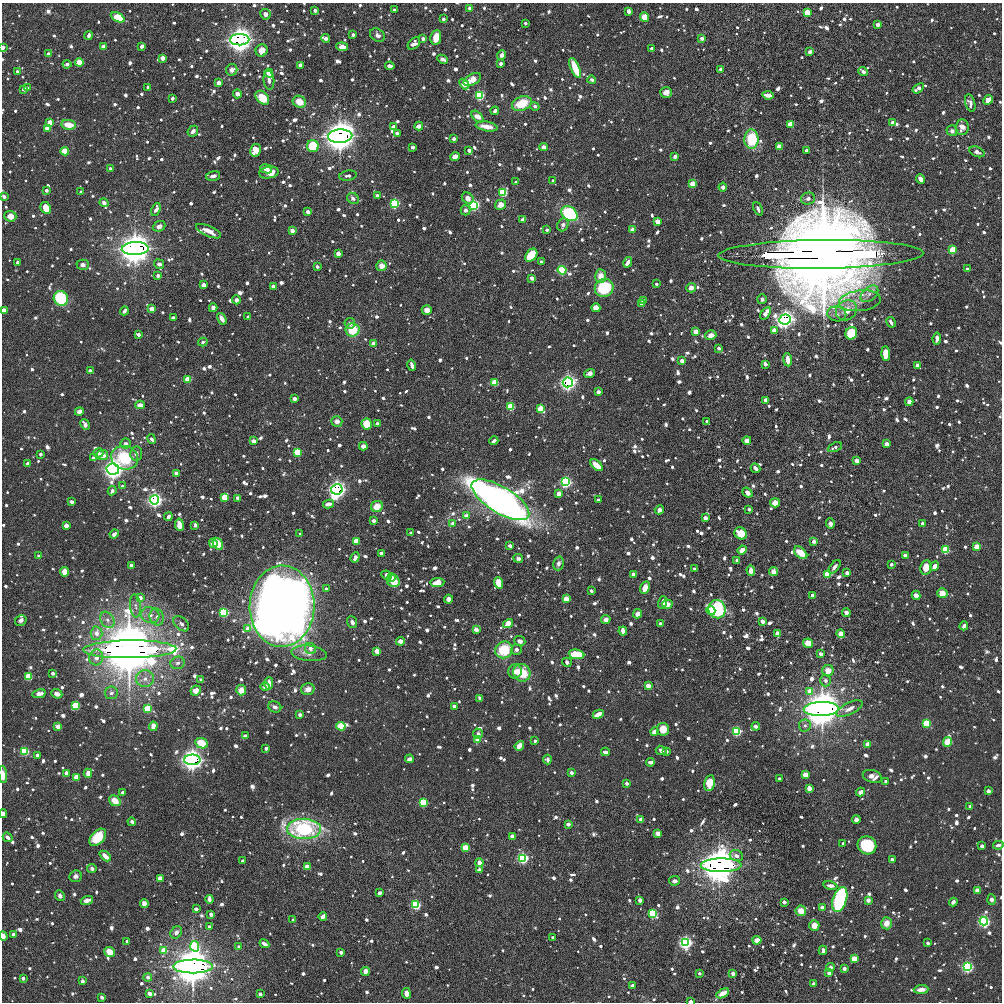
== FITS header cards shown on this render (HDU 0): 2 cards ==
NAXIS1  =                 1000 / length of data axis 1
NAXIS2  =                 1000 / length of data axis 2

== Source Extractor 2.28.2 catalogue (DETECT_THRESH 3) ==
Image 1000 x 1000 px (HDU 0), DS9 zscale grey, 1 PNG px = 1 image px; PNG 1004 x 1004 px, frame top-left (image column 1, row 1000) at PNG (2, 3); each listed source drawn as its Kron ellipse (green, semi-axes under 4 px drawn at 4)
Background 4.52e-05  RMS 0.0017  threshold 0.00513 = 3 sigma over >= 5 px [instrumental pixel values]
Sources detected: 1353; of the 1353, the 500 brightest by FLUX_AUTO listed and drawn (853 fainter detections omitted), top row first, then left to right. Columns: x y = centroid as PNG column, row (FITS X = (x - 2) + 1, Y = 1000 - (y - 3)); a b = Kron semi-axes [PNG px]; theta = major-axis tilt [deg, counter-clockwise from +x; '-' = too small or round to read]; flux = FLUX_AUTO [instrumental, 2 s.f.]
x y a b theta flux
470 8 3 3 - 1.3
315 10 4 3 - 0.93
394 10 3 3 - 0.58
628 11 4 3 - 0.67
807 13 4 4 - 5.8
265 14 5 5 - 0.49
118 17 7 4 -26 11
644 17 4 4 - 1.6
443 19 3 3 - 0.49
525 23 3 3 - 0.39
877 24 4 4 - 0.44
89 35 5 3 - 0.51
353 35 4 3 - 0.69
377 35 8 6 -34 0.46
436 37 7 5 82 1.3
326 38 4 3 - 0.37
702 38 3 3 - 0.79
423 39 4 3 - 0.4
240 40 9 5 2 340
414 43 7 5 42 0.66
142 46 4 3 - 0.42
3 47 4 3 - 0.48
103 47 3 3 - 2.4
342 47 6 4 -7 0.77
652 48 3 3 - 0.43
262 50 6 6 - 1.1
810 52 4 3 - 0.6
48 53 4 3 - 0.49
502 55 5 4 - 0.67
162 58 3 3 - 2
443 59 6 4 -24 0.37
79 62 4 4 - 2.8
67 64 4 3 - 0.58
501 64 3 3 - 0.43
301 65 3 3 - 1.9
390 66 5 3 - 0.57
575 68 11 4 -67 4.1
721 69 3 3 - 0.82
232 70 6 5 - 0.67
863 71 5 3 - 0.83
18 72 4 3 - 0.4
269 73 4 4 - 0.76
269 80 9 5 -85 0.49
472 80 9 5 30 1.6
592 80 4 4 - 0.39
219 83 3 3 - 1.9
464 84 6 4 -49 1.3
148 87 3 3 - 0.57
27 88 4 3 - 0.87
918 88 6 3 36 0.92
24 89 3 3 - 0.69
666 92 6 5 - 0.76
237 94 4 4 - 0.47
479 95 4 4 - 22
768 95 5 3 - 0.96
172 98 3 3 - 0.65
262 98 8 5 -46 2.8
988 100 5 4 - 1.3
299 102 7 6 - 1.7
970 103 9 5 -76 0.5
522 104 10 7 21 3.1
535 106 5 4 - 0.44
495 111 4 3 - 0.42
478 117 7 4 -45 1.3
50 122 4 3 - 3.4
892 122 4 3 - 0.67
790 124 4 3 - 5.5
69 125 7 4 -8 1.7
419 126 4 3 - 0.8
487 126 11 4 -11 1.4
393 127 4 3 - 0.57
962 127 8 6 84 0.85
47 128 3 3 - 2.8
193 131 6 5 - 0.49
952 131 5 5 - 0.52
397 133 3 3 - 0.89
340 136 12 6 3 500
454 139 3 3 - 0.79
751 139 10 7 89 4.7
313 146 6 6 - 4
412 147 3 3 - 0.8
543 147 4 4 - 0.53
779 147 4 3 - 3.4
255 150 6 5 - 2.1
469 150 4 3 - 0.74
65 151 4 3 - 6.5
807 151 3 3 - 1.1
977 152 8 5 -23 0.48
455 157 5 4 - 1.3
675 157 4 3 - 0.48
110 168 3 3 - 0.46
266 169 6 4 -9 0.85
269 173 10 6 9 1.2
213 176 7 4 15 0.42
348 176 9 5 10 0.44
921 179 5 4 - 0.74
553 181 3 3 - 0.61
516 182 4 3 - 0.54
693 184 4 3 - 7.3
723 187 4 4 - 0.49
46 190 3 3 - 0.65
81 192 3 3 - 1
503 192 4 4 - 14
4 196 4 3 - 0.56
377 196 4 3 - 0.41
353 198 6 5 - 0.5
468 198 6 5 - 0.69
808 199 7 6 - 0.44
104 203 5 4 - 0.41
394 203 4 4 - 28
474 205 4 4 - 30
500 205 6 5 - 0.92
46 208 6 5 - 2
156 209 7 4 67 0.6
758 209 7 4 -66 0.44
465 210 5 5 - 0.38
308 212 4 3 - 0.58
569 214 9 6 -38 8.2
10 216 6 5 - 1.4
522 220 4 3 - 0.45
657 221 4 3 - 2.4
563 225 6 5 - 0.46
159 226 6 5 - 0.66
547 230 3 3 - 0.39
632 230 4 3 - 2.1
209 231 13 5 -24 1.1
292 231 3 3 - 1.2
135 249 13 6 2 560
953 250 4 4 - 7.1
338 253 4 4 - 0.61
821 254 102 14 1 5100
531 255 7 5 52 5.5
17 262 3 3 - 0.46
541 262 3 3 - 0.48
628 262 5 4 - 0.77
159 264 5 4 - 0.44
83 265 6 5 - 0.44
317 266 3 3 - 0.52
381 266 5 5 - 0.95
967 269 3 3 - 0.42
562 270 4 4 - 23
158 276 3 3 - 0.56
601 276 7 5 -87 1.2
532 278 4 3 - 0.7
656 284 3 3 - 0.46
203 285 3 3 - 1.6
273 287 4 3 - 0.7
604 288 9 9 - 5.9
691 288 5 4 - 0.82
869 294 10 6 40 0.61
61 298 7 7 - 7.7
762 299 5 5 - 0.38
236 300 4 4 - 0.38
643 300 4 3 - 0.48
860 301 21 10 7 1.5
642 304 4 3 - 0.75
213 308 4 4 - 0.69
596 308 4 4 - 1.1
152 309 3 3 - 2.4
4 310 3 3 - 1.9
427 310 5 4 - 0.8
846 310 11 9 35 1.7
124 311 4 3 - 0.38
765 313 7 4 55 1.3
837 314 9 7 -9 0.54
248 317 4 3 - 0.37
173 318 3 3 - 1.3
222 319 6 3 -61 0.81
785 319 6 5 - 140
891 322 5 3 - 0.46
350 323 5 5 - 0.42
353 330 7 6 - 3.3
774 330 4 3 - 1.6
696 332 4 3 - 2.8
851 333 6 5 - 4.1
138 334 4 3 - 0.74
711 335 6 4 14 0.89
937 338 6 4 83 0.53
203 342 5 4 - 0.44
373 343 3 3 - 1.3
719 348 3 3 - 0.53
886 353 7 4 -89 1.5
788 360 6 4 -83 1.1
682 361 4 3 - 0.68
765 364 4 3 - 0.81
412 365 6 3 -76 0.48
917 365 4 3 - 0.81
90 371 3 3 - 0.98
590 373 5 4 - 0.51
188 379 4 4 - 6.7
495 382 4 4 - 5.7
568 382 5 5 - 100
598 392 3 3 - 1
294 398 3 3 - 1.1
766 400 3 3 - 1.7
909 402 4 4 - 0.94
140 405 4 4 - 0.91
511 407 4 4 - 9.8
541 409 4 3 - 8.9
79 411 4 4 - 0.51
337 421 5 5 - 0.78
707 421 3 3 - 0.49
377 423 3 3 - 0.58
85 424 6 4 -60 0.62
367 424 5 5 - 2.8
152 439 5 4 - 0.37
747 440 4 4 - 0.49
253 441 3 3 - 1.7
494 441 4 3 - 0.38
126 443 5 5 - 0.37
886 444 3 3 - 2.2
363 446 4 4 - 0.5
835 447 7 4 22 0.42
297 452 4 4 - 9.6
98 453 5 5 - 0.38
136 453 7 6 - 0.55
40 454 3 3 - 0.51
103 455 5 5 - 0.98
94 458 4 3 - 0.57
125 458 14 11 -18 5.8
857 461 3 3 - 2
28 463 4 4 - 0.53
597 465 7 4 -39 1.6
755 468 5 3 - 0.43
113 469 6 5 - 190
176 473 3 3 - 1.5
566 482 4 4 - 37
122 486 3 3 - 0.42
337 489 5 5 - 140
112 491 5 4 - 0.38
747 493 6 4 -40 0.63
559 494 4 4 - 0.8
225 497 4 4 - 8.4
238 498 4 3 - 0.46
155 500 4 4 - 82
500 500 33 13 -31 120
598 500 3 3 - 0.52
71 502 4 3 - 0.54
775 503 5 4 - 0.65
328 504 5 4 - 0.72
377 506 6 5 - 1.4
749 509 3 3 - 0.41
659 510 5 4 - 0.48
466 516 4 3 - 0.92
168 517 4 3 - 0.37
705 518 3 3 - 1.5
373 521 3 3 - 0.69
453 523 4 4 - 0.86
830 524 5 4 - 0.38
922 524 3 3 - 0.4
66 525 3 3 - 2.2
179 525 6 4 -82 1
195 525 4 3 - 0.37
411 533 3 3 - 0.69
741 533 6 5 - 2.3
114 534 4 3 - 0.45
300 534 3 3 - 0.38
356 541 4 3 - 4.4
814 541 4 4 - 0.64
213 543 5 4 - 1
218 544 6 4 -58 1.9
510 546 4 3 - 0.49
977 547 4 3 - 5.1
742 550 5 4 - 0.87
945 550 4 4 - 13
381 553 3 3 - 0.53
801 553 8 5 -44 2.5
905 555 3 3 - 1.2
39 556 3 3 - 0.45
355 557 5 3 - 0.81
518 558 5 4 - 0.41
737 560 3 3 - 0.39
558 563 7 5 76 0.46
891 564 3 3 - 0.55
131 565 3 3 - 0.63
935 566 5 4 - 0.97
834 567 8 4 51 0.43
926 567 7 5 81 1.1
694 569 3 3 - 0.55
751 571 5 4 - 0.98
64 572 5 4 - 1.4
773 572 5 4 - 0.8
847 573 3 3 - 1.3
633 574 4 4 - 0.47
827 574 4 4 - 9.5
387 575 6 4 -26 0.51
391 577 4 3 - 0.37
393 581 6 6 - 1.8
437 582 7 4 8 1.6
498 583 6 4 -70 1.8
645 588 6 4 67 1
326 589 3 3 - 0.47
591 591 3 3 - 0.39
942 593 5 5 - 1.5
813 595 4 3 - 0.65
916 595 5 4 - 0.45
140 598 3 3 - 0.87
448 599 4 4 - 0.58
566 599 4 3 - 5.4
662 602 6 4 76 0.51
667 604 5 4 - 0.92
135 606 11 5 -84 0.48
282 606 40 32 88 210
717 609 9 8 - 11
711 611 4 3 - 0.65
224 613 4 4 - 22
846 613 4 3 - 0.71
637 614 5 4 - 0.53
150 615 9 8 - 0.76
157 617 8 7 - 0.56
606 619 4 4 - 0.6
21 620 6 5 - 0.4
107 620 9 6 -60 0.56
762 621 4 3 - 0.54
352 622 6 5 - 0.53
181 624 9 6 -44 0.39
508 624 5 4 - 5.1
660 624 3 3 - 1.1
964 626 4 3 - 0.45
248 628 4 4 - 1.5
476 629 4 4 - 0.74
623 631 4 3 - 1.1
96 633 6 6 - 1
777 633 4 3 - 2.2
841 634 4 4 - 0.93
400 641 4 4 - 0.78
520 641 5 4 - 0.42
808 643 5 4 - 1.7
310 648 6 5 - 0.72
130 649 46 9 1 2400
516 649 5 5 - 0.37
504 650 9 8 - 4.4
377 651 4 3 - 4.4
309 653 18 8 -6 1.2
577 654 8 5 -6 3.8
821 654 3 3 - 0.84
96 657 8 7 - 0.85
567 662 5 3 - 0.61
178 663 7 6 - 0.41
515 671 7 6 - 0.69
828 671 6 5 - 1.4
53 673 3 3 - 0.66
522 673 9 8 - 3.2
28 676 4 4 - 9.7
145 679 9 8 - 0.82
201 680 3 3 - 0.37
825 681 6 5 - 0.45
269 683 6 4 87 1.1
648 686 4 4 - 0.65
265 687 4 4 - 0.39
308 689 7 5 16 0.91
196 690 5 4 - 1.2
241 690 5 5 - 1.2
810 691 4 4 - 2.5
111 693 6 6 - 0.45
39 694 7 4 13 0.92
57 694 5 4 - 0.87
480 698 3 3 - 0.66
75 706 4 4 - 11
454 706 3 3 - 0.72
275 707 7 5 -25 0.53
148 709 4 4 - 9.4
821 709 17 7 2 740
849 709 14 6 26 0.86
598 714 6 4 25 1.5
300 715 3 3 - 0.9
927 723 4 4 - 11
805 725 6 6 - 0.42
58 726 4 4 - 0.69
153 726 5 4 - 1.1
341 726 4 4 - 13
756 726 4 3 - 0.48
663 729 6 6 - 1.4
736 731 4 4 - 25
655 732 4 4 - 0.87
478 734 5 5 - 0.37
245 736 4 3 - 0.48
478 739 4 4 - 3.6
535 741 3 3 - 0.45
948 742 5 4 - 7.9
202 743 7 5 -24 3.2
868 744 3 3 - 1.8
519 746 5 4 - 0.91
266 748 3 3 - 0.38
661 750 5 4 - 0.41
24 751 4 4 - 17
666 751 3 3 - 0.53
605 752 4 3 - 0.66
37 755 3 3 - 0.37
409 759 4 3 - 0.59
192 760 8 5 0 260
547 760 5 4 - 0.38
650 762 4 3 - 0.53
66 773 4 3 - 0.61
88 773 4 4 - 1.1
571 773 3 3 - 0.74
3 774 8 4 -84 0.97
805 775 4 3 - 4.5
872 776 10 6 -16 0.93
76 777 4 3 - 3.3
780 779 3 3 - 1.2
886 781 3 3 - 0.51
627 783 3 3 - 0.78
709 783 8 5 79 2.3
809 788 4 3 - 1.2
988 791 4 3 - 1.2
123 792 3 3 - 0.51
861 792 4 3 - 0.7
115 801 6 5 - 1.5
423 803 4 4 - 13
970 806 3 3 - 0.43
3 814 4 3 - 0.55
641 819 4 4 - 0.74
856 820 4 4 - 0.54
132 822 4 3 - 0.38
568 824 4 3 - 0.41
304 829 17 10 -1 15
658 833 4 3 - 2.6
512 836 3 3 - 1.6
8 837 5 4 - 0.54
98 837 10 6 47 3.2
843 843 3 3 - 0.46
867 845 9 8 - 7.1
998 845 5 4 - 0.38
982 846 3 3 - 0.91
465 848 4 3 - 5.4
105 856 6 4 -42 1.1
736 856 7 5 -26 0.59
522 858 4 4 - 38
892 860 4 3 - 0.52
242 861 3 3 - 0.48
479 863 4 3 - 0.77
721 865 20 7 0 840
307 867 4 3 - 3.2
92 868 4 4 - 0.42
479 870 4 4 - 0.46
76 876 6 5 - 0.37
160 878 4 4 - 1.1
674 881 5 4 - 0.48
830 886 7 4 -11 0.58
977 891 3 3 - 3.3
379 893 4 3 - 0.4
60 896 5 4 - 0.37
209 899 4 3 - 0.9
840 899 13 7 72 13
87 900 6 4 17 1
640 900 3 3 - 1
868 900 3 3 - 1.2
992 900 5 4 - 0.66
784 902 3 3 - 0.88
953 902 4 3 - 0.42
144 903 5 4 - 0.54
416 905 4 4 - 19
822 908 4 3 - 0.54
196 909 3 3 - 0.9
801 911 5 5 - 1.3
653 913 4 4 - 14
211 914 3 3 - 0.97
323 916 4 3 - 1.2
293 920 3 3 - 0.44
984 921 4 4 - 47
886 923 6 5 - 1.1
814 925 5 5 - 1.2
209 926 3 3 - 0.39
176 932 7 5 52 0.46
13 934 4 3 - 0.43
3 936 4 3 - 0.79
553 937 3 3 - 0.46
757 940 4 4 - 1.2
127 941 3 3 - 0.44
686 942 4 4 - 61
928 943 3 3 - 0.51
264 944 5 3 - 0.41
195 946 5 4 - 15
239 947 3 3 - 0.59
823 950 5 3 - 0.41
164 951 4 4 - 6.3
109 952 5 5 - 1.6
341 952 3 3 - 0.77
854 959 4 3 - 5
193 966 20 7 0 910
830 967 4 4 - 0.49
967 967 4 4 - 41
844 968 3 3 - 0.93
365 971 4 4 - 0.74
699 973 3 3 - 0.39
733 973 4 3 - 0.47
829 973 3 3 - 0.98
148 977 4 4 - 0.39
23 978 4 3 - 0.38
82 981 4 3 - 0.44
814 984 3 3 - 0.64
632 986 4 3 - 0.52
921 989 7 4 4 0.77
149 993 4 3 - 0.59
406 993 5 4 - 0.8
723 993 7 4 29 1.2
260 994 3 3 - 0.47
102 997 4 3 - 0.39
691 1001 3 2 - 0.9
At the frame edge (FLAGS 8, measured only in part): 8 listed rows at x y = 3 47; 4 196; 4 310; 3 774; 3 814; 998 845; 3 936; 691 1001
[853 fainter detections neither listed nor drawn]

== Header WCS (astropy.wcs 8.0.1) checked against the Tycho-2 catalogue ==
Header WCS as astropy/WCSLIB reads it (CRVAL/CRPIX/CD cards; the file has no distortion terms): RA---TAN/DEC--TAN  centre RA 14:50:56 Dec +35:34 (222.74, +35.57 deg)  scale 1 arcsec/px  FOV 16.7' x 16.7'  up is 0 deg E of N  parity normal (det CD < 0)
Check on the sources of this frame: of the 60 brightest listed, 3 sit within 2.0 arcsec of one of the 5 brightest Tycho-2 stars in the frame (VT <= 12.02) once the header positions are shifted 0.22 arcsec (0.20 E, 0.08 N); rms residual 1.23 arcsec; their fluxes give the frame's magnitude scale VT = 19.17 - 2.5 log10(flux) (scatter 0.17 mag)
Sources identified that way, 3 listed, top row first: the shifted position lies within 2.0 arcsec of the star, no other Tycho-2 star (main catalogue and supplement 1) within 4.0 arcsec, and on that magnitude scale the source's flux lands within +1.5 / -3 mag of the star's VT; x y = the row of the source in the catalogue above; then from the Tycho-2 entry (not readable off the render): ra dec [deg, ICRS J2000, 3 dp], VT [Tycho-2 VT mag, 2 dp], TYC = Tycho-2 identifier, HIP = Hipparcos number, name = IAU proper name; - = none
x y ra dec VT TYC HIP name
821 709 222.626 +35.513 11.99 2561-733-1 - -
721 865 222.661 +35.470 12.02 2561-903-1 - -
193 966 222.840 +35.442 11.57 2561-701-1 - -